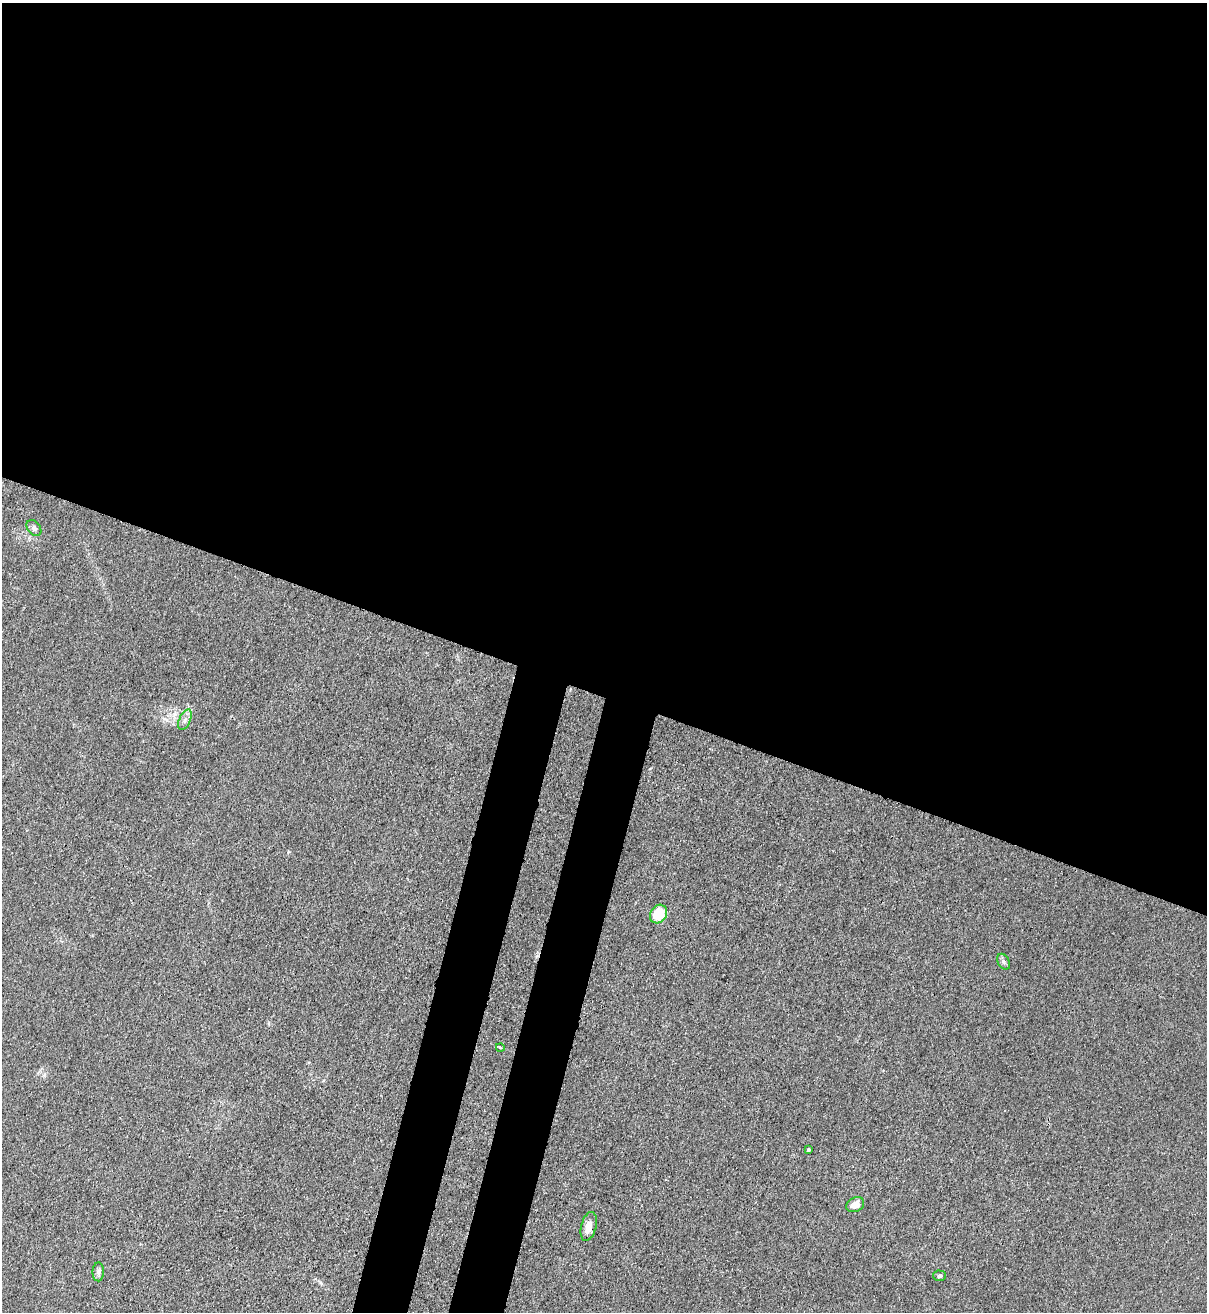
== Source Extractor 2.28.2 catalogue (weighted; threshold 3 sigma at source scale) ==
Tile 3 of 4 x 4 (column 3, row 1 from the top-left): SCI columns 2627-3831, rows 3964-5273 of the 5381 x 5304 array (HDU 1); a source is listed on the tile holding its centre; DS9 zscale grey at full resolution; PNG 1209 x 1314 px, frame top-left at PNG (2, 3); each listed source drawn as its Kron ellipse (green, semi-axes under 4 px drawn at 4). Shown black and unused: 57% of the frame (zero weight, under 3 of 4 exposures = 7% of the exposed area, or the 3 px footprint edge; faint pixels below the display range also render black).
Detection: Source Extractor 2.28.2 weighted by HDU 2 'WHT'; one run over the whole footprint, this tile lists its part. Background 0.0241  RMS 0.0029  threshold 0.0129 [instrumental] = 3 sigma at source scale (4.5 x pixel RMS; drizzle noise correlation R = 1.50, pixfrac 1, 0.05/0.05 arcsec/px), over >= 5 px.
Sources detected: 10; all 10 listed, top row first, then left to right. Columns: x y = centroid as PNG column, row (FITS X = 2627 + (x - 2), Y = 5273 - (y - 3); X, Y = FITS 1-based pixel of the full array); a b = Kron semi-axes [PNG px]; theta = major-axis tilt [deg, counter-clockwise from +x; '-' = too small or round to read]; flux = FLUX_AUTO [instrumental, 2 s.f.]
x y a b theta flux
34 528 9 6 -52 0.84
185 720 11 5 66 1.2
658 914 10 8 55 7.4
1004 962 8 5 -60 0.71
500 1047 4 3 - 0.29
808 1150 3 3 - 0.38
855 1205 9 7 27 2.3
589 1226 15 7 76 2.7
98 1272 9 5 89 0.84
940 1276 6 5 - 0.51